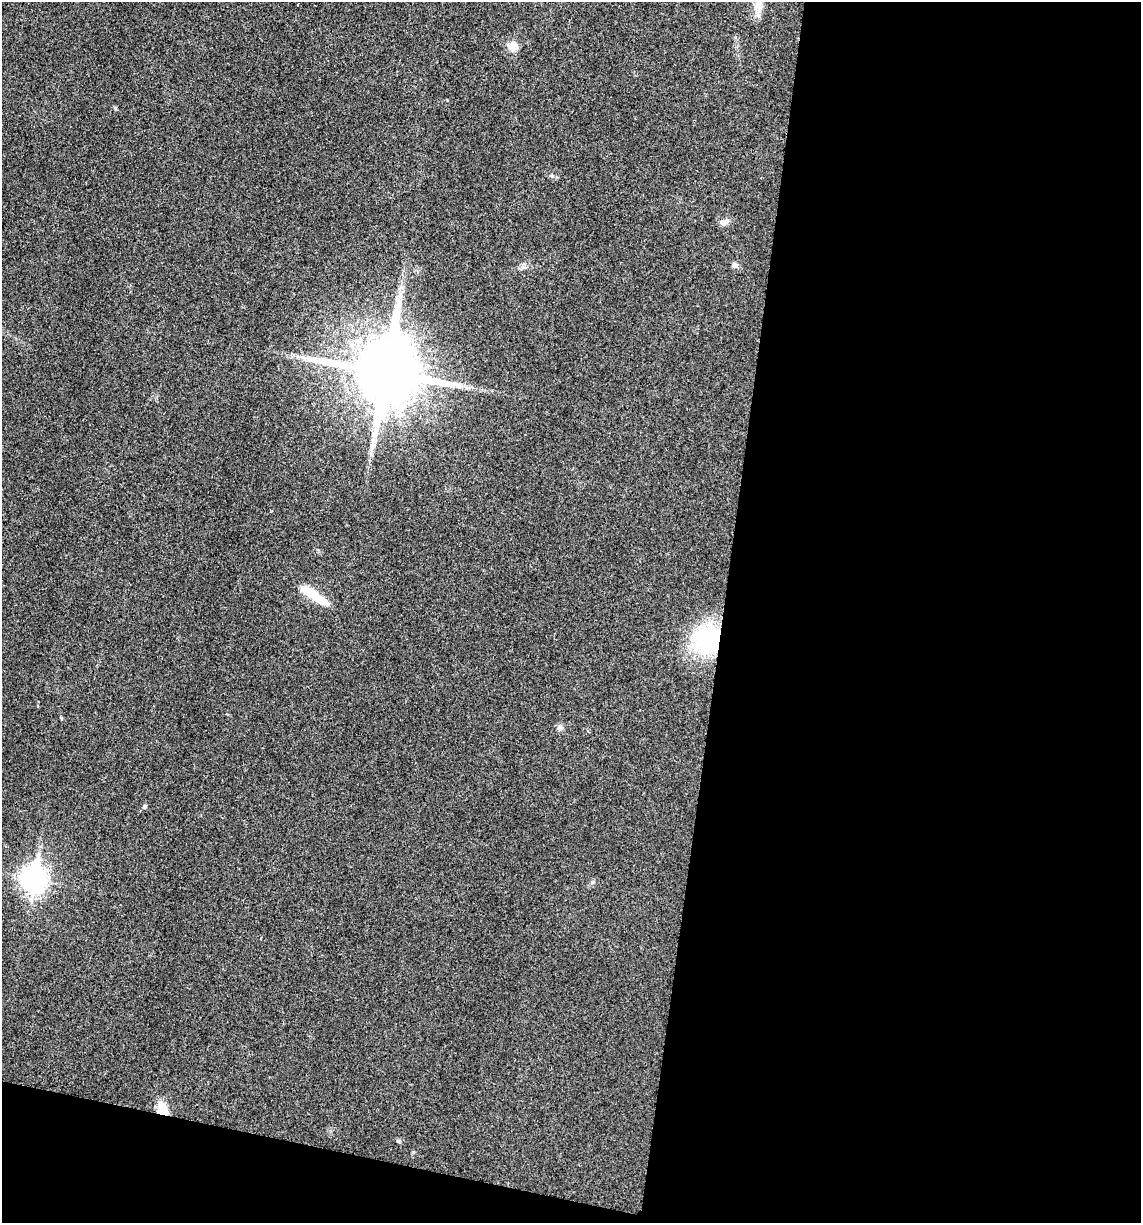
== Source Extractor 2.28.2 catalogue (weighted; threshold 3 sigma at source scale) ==
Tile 16 of 4 x 4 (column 4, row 4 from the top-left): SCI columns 3538-4676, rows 8-1228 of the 4914 x 4897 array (HDU 1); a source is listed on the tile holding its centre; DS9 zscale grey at full resolution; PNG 1143 x 1225 px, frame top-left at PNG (2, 2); no overlay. Shown black and unused: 40% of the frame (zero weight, under 3 of 4 exposures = <1% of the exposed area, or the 3 px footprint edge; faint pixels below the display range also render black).
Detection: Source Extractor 2.28.2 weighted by HDU 2 'WHT'; one run over the whole footprint, this tile lists its part. Background 0.0202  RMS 0.0059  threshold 0.0265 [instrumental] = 3 sigma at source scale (4.5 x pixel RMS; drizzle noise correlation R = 1.50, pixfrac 1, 0.05/0.05 arcsec/px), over >= 5 px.
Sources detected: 14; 1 inside a brighter object's white glare — not listed; the other 13 listed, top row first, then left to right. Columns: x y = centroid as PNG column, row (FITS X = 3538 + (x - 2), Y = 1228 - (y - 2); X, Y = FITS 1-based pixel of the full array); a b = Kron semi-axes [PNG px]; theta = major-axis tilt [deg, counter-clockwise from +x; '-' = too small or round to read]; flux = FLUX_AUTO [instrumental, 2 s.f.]
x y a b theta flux
759 4 25 10 84 8
513 46 14 12 48 4.7
115 108 5 4 - 0.83
552 176 6 4 -18 0.91
725 222 13 7 22 2.6
734 265 7 6 - 2.1
385 372 20 18 80 5400
310 593 33 10 -33 14
708 639 21 20 - 73
560 727 9 7 -87 1.9
145 806 5 5 - 0.88
33 879 11 8 83 440
163 1110 15 10 -58 10
Overlapping masked pixels (flux is a lower limit): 2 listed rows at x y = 708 639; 163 1110
Isophote crosses this tile's border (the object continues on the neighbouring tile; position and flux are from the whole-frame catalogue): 1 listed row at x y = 759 4
Unlisted compact peaks at least as high as the median listed source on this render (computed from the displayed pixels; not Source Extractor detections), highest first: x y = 592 882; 413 1152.